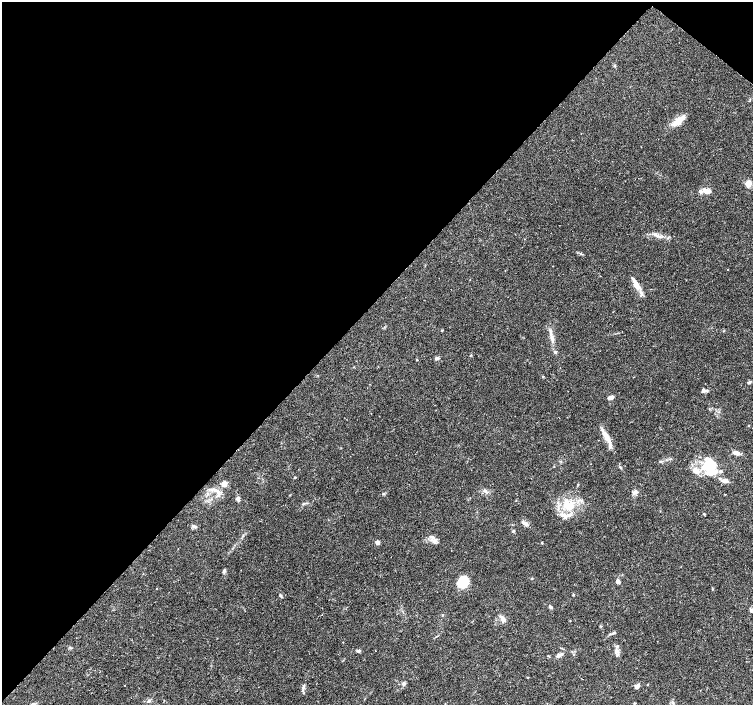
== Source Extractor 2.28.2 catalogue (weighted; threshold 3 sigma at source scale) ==
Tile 2 of 4 x 4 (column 2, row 1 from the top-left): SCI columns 1502-3002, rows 4389-5793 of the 6013 x 6029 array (HDU 1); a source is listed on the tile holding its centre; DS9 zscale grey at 2 x 2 block average (1 PNG px = mean of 2 x 2 image px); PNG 755 x 707 px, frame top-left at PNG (2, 2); no overlay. Shown black and unused: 44% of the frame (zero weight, under 2 of 3 exposures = <1% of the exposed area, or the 3 px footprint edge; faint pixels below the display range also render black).
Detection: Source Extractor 2.28.2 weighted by HDU 2 'WHT'; one run over the whole footprint, this tile lists its part. Background 0.0933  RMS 0.0059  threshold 0.0265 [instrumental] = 3 sigma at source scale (4.5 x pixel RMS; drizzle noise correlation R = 1.50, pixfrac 1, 0.0396/0.0396 arcsec/px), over >= 5 px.
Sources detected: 61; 6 inside a brighter listed object's ellipse — not listed separately; the other 55 listed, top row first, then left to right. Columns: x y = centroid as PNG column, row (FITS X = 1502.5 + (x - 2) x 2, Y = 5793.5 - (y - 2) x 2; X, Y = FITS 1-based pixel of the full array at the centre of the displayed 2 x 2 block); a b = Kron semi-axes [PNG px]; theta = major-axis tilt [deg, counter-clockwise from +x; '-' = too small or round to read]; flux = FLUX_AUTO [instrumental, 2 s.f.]
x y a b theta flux
615 66 3 3 - 1.2
677 121 18 7 37 15
748 183 7 6 - 9
708 191 8 5 -17 12
656 235 10 4 -17 5.6
728 269 2 2 - 0.55
637 286 14 7 -52 11
442 330 3 2 - 0.95
552 338 9 4 -67 5
555 352 4 3 - 1.9
471 355 3 2 - 0.84
437 358 5 3 - 3
417 360 3 2 - 0.77
543 377 3 2 - 0.97
749 382 5 3 - 2.2
704 391 8 4 4 3.8
610 398 5 3 - 6.5
607 438 19 6 -60 14
736 453 8 4 -13 8.5
709 466 18 15 -70 51
295 478 3 2 - 1.1
725 480 8 5 -5 6.1
224 484 6 5 - 7
485 491 4 2 - 1.4
635 492 7 5 57 3.8
383 494 4 3 - 1.3
218 495 6 3 56 3.6
238 499 5 4 - 4.4
303 504 4 2 - 1.1
569 506 12 11 - 29
704 514 3 2 - 0.97
564 516 10 4 -83 6
525 523 6 5 - 4.3
193 526 5 4 - 3
513 531 4 3 - 1.4
435 540 7 6 - 5.1
377 542 4 3 - 6
542 542 3 2 - 0.87
224 571 4 2 - 1.7
618 581 4 4 - 4.6
463 582 9 8 - 55
281 595 5 3 - 1.8
573 595 3 3 - 1
550 607 5 3 - 2
503 619 8 5 -57 5.6
613 633 5 3 - 2.2
358 651 5 3 - 2.7
375 651 2 2 - 0.73
559 655 9 4 22 4.7
404 684 5 4 - 2.7
125 685 2 2 - 0.82
637 686 6 4 51 4.1
303 687 8 3 70 2.8
148 701 3 3 - 1.5
634 703 3 2 - 0.81
Diffuse or blended objects may show on this block-average render without a row.